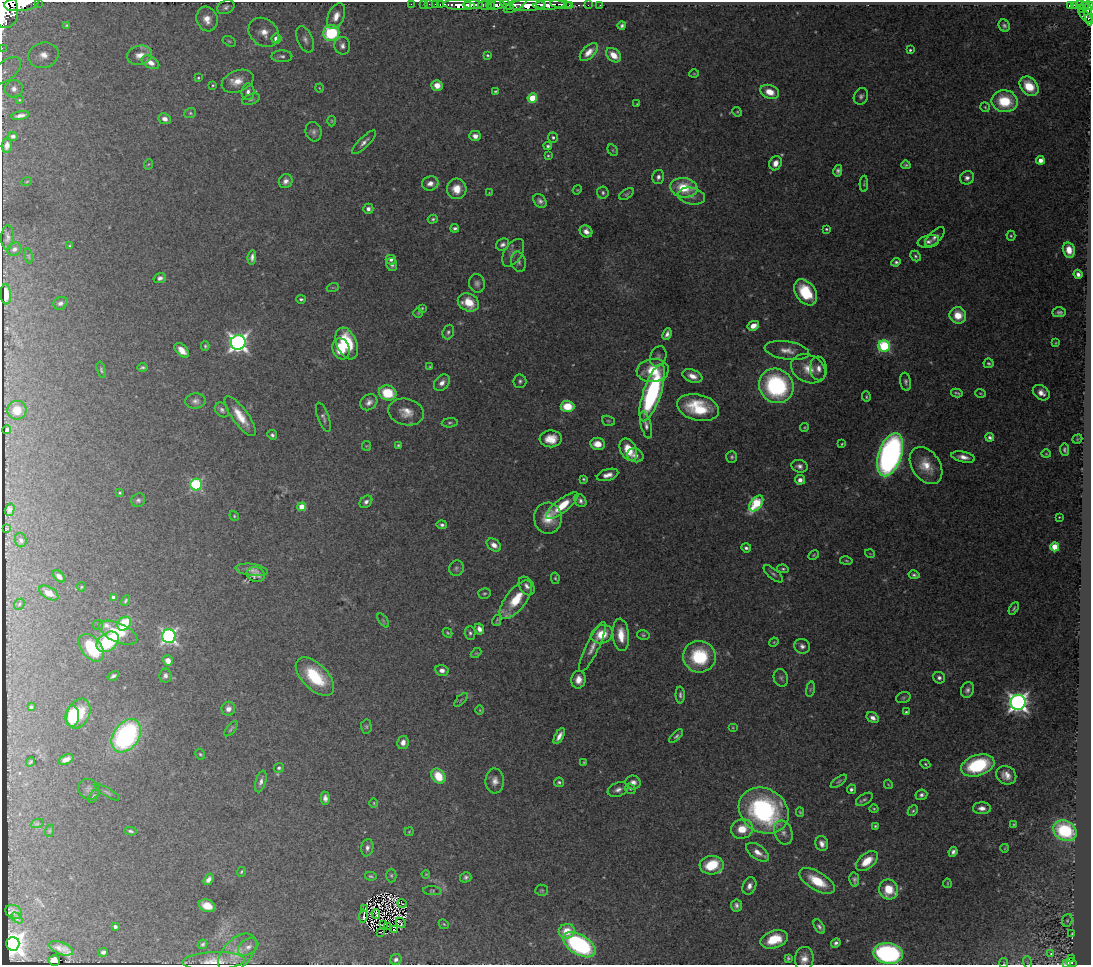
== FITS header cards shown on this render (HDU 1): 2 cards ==
NAXIS1  =                 1089
NAXIS2  =                  963

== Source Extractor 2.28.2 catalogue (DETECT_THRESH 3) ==
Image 1089 x 963 px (HDU 1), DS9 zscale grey, 1 PNG px = 1 image px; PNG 1093 x 967 px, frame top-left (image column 1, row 963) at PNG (2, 2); each listed source drawn as its Kron ellipse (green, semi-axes under 4 px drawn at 4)
Background 3.91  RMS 0.045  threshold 0.136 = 3 sigma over >= 5 px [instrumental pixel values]
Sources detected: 391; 4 with non-positive FLUX_AUTO (blend fragments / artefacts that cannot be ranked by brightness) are neither listed nor drawn; the other 387 listed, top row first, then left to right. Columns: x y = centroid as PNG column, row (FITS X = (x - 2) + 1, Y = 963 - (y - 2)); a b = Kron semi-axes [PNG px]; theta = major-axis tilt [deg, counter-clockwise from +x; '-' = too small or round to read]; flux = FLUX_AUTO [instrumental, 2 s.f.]
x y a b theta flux
38 2 2 2 - 170
21 4 17 7 6 8900
411 4 2 2 - 35
423 4 2 2 - 33
429 4 2 2 - 51
436 4 3 2 - 83
541 4 5 3 - 1600
561 4 11 4 -8 830
440 5 3 2 - 89
459 5 16 5 -4 4800
473 5 10 4 0 4800
485 5 7 4 -1 670
496 5 8 4 12 3200
507 5 7 4 -29 1300
515 5 12 5 29 2000
527 5 17 5 2 10000
549 5 16 4 3 4700
569 5 2 2 - 290
588 5 2 2 - 39
600 5 2 2 - 28
1075 5 4 3 - 430
1080 5 3 2 - 210
467 6 3 3 - 1400
491 6 4 3 - 870
1070 6 4 3 - 270
1085 6 4 3 - 190
1089 6 4 3 - 760
226 7 9 6 24 11
1081 8 3 3 - 130
5 11 17 13 88 18000
1088 12 14 3 -79 570
336 16 13 8 66 32
1086 16 9 4 -47 490
1088 18 3 3 - 210
207 19 12 10 -71 40
67 25 3 2 - 2.7
622 26 4 3 - 7
1004 26 6 5 - 8.3
264 32 16 13 -40 46
331 33 8 8 - 250
276 39 5 5 - 40
305 39 14 7 -67 17
229 41 7 4 -30 5.1
342 46 9 8 - 14
2 48 2 2 - 35
910 50 3 3 - 4.7
589 52 11 6 44 26
43 55 15 12 15 43
140 55 12 9 14 26
488 55 3 2 - 2.7
614 55 8 6 -41 49
282 56 10 6 2 11
150 62 9 6 -28 23
5 71 18 9 38 33
694 74 5 3 - 2.8
198 78 3 3 - 3.2
237 81 16 10 22 39
213 85 4 3 - 3.4
437 85 5 5 - 24
1029 86 11 8 -48 100
319 88 4 3 - 2.3
14 89 9 8 - 21
495 91 3 3 - 3.6
248 92 8 6 83 13
770 92 10 6 -20 42
861 96 8 7 - 10
532 98 5 4 - 130
251 99 9 5 21 7.8
19 100 3 3 - 2.6
1005 101 13 11 -10 150
637 104 3 3 - 2.4
985 107 5 4 - 3.7
737 112 5 4 - 3.7
190 113 6 5 - 4.4
20 116 9 3 11 14
165 119 6 5 - 17
332 121 5 3 - 3.3
314 132 10 7 -73 12
13 136 5 4 - 8.6
475 136 6 5 - 19
553 137 5 5 - 6.9
364 142 16 5 44 15
7 145 7 5 82 16
548 146 4 4 - 6
613 150 6 4 -60 4.5
548 156 3 3 - 3.4
1040 160 4 4 - 24
775 163 7 6 - 24
149 164 5 3 - 2.8
906 165 5 3 - 4.8
838 171 6 4 77 9.7
658 177 7 6 - 11
967 178 7 6 - 14
27 181 5 3 - 3
286 181 7 6 - 15
430 183 8 7 - 20
864 184 8 4 88 4.7
684 188 13 9 -8 120
457 189 10 9 - 46
577 190 5 3 - 3
489 193 3 3 - 1.9
603 193 6 5 - 7
626 194 8 4 31 5.9
691 196 14 8 -11 19
540 201 7 5 -47 12
368 209 5 5 - 12
433 219 5 4 - 5.3
455 228 4 3 - 6.6
826 229 3 3 - 4.3
586 231 7 5 -39 17
1011 236 5 4 - 4.6
7 237 12 6 87 11
935 237 12 6 43 14
928 241 11 6 10 15
503 244 7 5 34 10
70 246 4 3 - 3.7
14 249 7 6 - 11
1069 250 8 6 -78 37
513 253 15 8 57 20
29 256 8 4 -81 3.8
915 256 6 4 -47 5.8
252 257 7 4 84 12
391 260 5 4 - 8.7
519 262 10 7 -78 11
896 262 5 4 - 6.5
392 265 6 5 - 9.6
1078 274 5 4 - 11
160 278 6 5 - 11
477 283 9 8 - 12
333 287 6 4 18 4.3
806 292 14 10 -54 120
6 294 10 5 -86 30
301 299 4 3 - 5.2
468 302 11 8 -24 74
60 303 7 6 - 10
422 308 4 4 - 2.9
1059 312 7 5 2 9.4
418 313 5 5 - 4.2
958 315 8 8 - 60
753 326 6 4 28 31
448 332 7 5 70 7.9
667 334 6 4 68 12
238 342 7 7 - 1600
1056 343 4 3 - 3
347 344 17 10 -68 140
205 346 5 4 - 4.6
884 346 6 5 - 370
341 349 11 8 -72 73
182 350 9 5 -46 30
787 351 22 9 -9 36
658 357 10 8 68 11
989 363 5 5 - 5.5
143 367 5 3 - 5.8
430 367 4 4 - 3.8
808 369 18 13 -27 55
818 369 12 8 -84 22
101 370 8 4 -76 5
653 371 16 11 5 85
692 376 10 6 -21 27
520 381 6 6 - 7.9
906 382 9 5 -80 8.7
442 383 9 6 46 20
776 386 18 16 -47 430
388 393 9 7 -20 110
652 393 30 9 71 460
957 393 6 2 -13 5.2
981 393 5 3 - 3.1
1041 393 9 7 -36 24
866 397 5 4 - 4.3
195 401 10 7 3 14
369 402 9 7 36 16
567 406 7 5 -2 69
698 408 21 13 -14 150
17 410 9 9 - 44
222 410 8 6 -51 9.6
406 412 18 13 -13 42
240 416 24 8 -54 59
323 417 15 5 -70 11
608 421 6 5 - 4.6
450 423 8 4 4 6.1
646 425 14 5 -76 14
804 427 4 3 - 3.3
7 430 4 3 - 5.3
272 435 5 4 - 7.5
990 437 4 4 - 8
551 439 11 8 2 44
1077 439 5 3 - 3.9
597 444 7 6 - 33
842 444 4 3 - 2.9
398 445 3 3 - 3.6
366 446 5 4 - 3
628 450 12 8 -63 72
1064 450 6 4 -83 6.6
1046 454 5 4 - 3.3
635 455 8 6 -21 17
890 455 22 11 72 1500
732 457 6 5 - 6.2
963 457 12 5 -11 23
799 466 8 6 -16 14
926 466 20 14 -55 65
608 475 11 5 15 21
584 479 3 3 - 4.3
800 480 5 4 - 18
196 485 6 6 - 390
120 493 3 3 - 3.7
138 500 7 6 - 8.4
580 501 7 5 -54 11
366 502 7 5 43 11
756 503 9 5 53 300
562 506 20 6 39 81
302 507 4 4 - 60
10 510 6 4 74 10
234 516 5 4 - 4
1059 517 4 3 - 2.6
548 518 15 14 - 60
442 525 5 4 - 7.1
7 529 3 2 - 2.1
21 540 7 6 - 7.8
494 545 8 5 -39 21
1055 547 4 4 - 110
746 548 5 4 - 8.3
870 554 5 3 - 2.3
814 555 6 4 29 3.4
846 561 6 3 -10 3.8
456 568 8 7 - 8.5
783 569 6 4 -8 5.5
252 570 16 6 -8 17
773 574 12 5 -40 9.5
256 575 9 7 -13 16
914 575 5 3 - 6.4
59 576 7 4 -42 14
555 578 6 4 -80 4.5
527 586 10 7 -59 16
81 587 5 4 - 3.5
49 593 10 6 -30 34
484 593 6 5 - 5.1
114 597 4 4 - 14
516 600 23 10 52 100
125 601 6 4 59 5.3
19 604 6 4 48 4.2
1014 608 7 3 60 5.3
383 620 8 4 -55 5
497 621 5 2 - 3.9
124 624 7 6 - 150
98 625 5 5 - 4.5
479 629 6 4 -63 16
118 633 21 9 -24 120
447 633 5 3 - 3.9
470 633 7 5 -87 7.5
602 634 11 9 24 75
621 635 16 8 -84 51
643 635 6 4 -15 4.8
169 636 7 7 - 890
108 642 12 8 38 220
774 642 5 4 - 3.1
802 646 8 7 - 13
592 647 27 6 64 30
91 648 16 9 -52 150
476 653 6 3 43 3.1
699 657 16 16 - 190
168 661 5 5 - 22
442 670 6 5 - 17
165 675 7 6 - 9.9
113 676 6 3 30 8.1
315 677 24 13 -45 160
781 678 9 7 -73 8.7
939 678 6 5 - 10
578 680 9 7 84 29
810 689 8 4 81 5.1
967 690 8 6 66 11
680 695 8 4 -87 8.2
903 698 7 5 18 6.2
461 700 8 3 45 4.4
1018 702 8 7 - 1700
31 707 3 3 - 5.1
228 709 7 6 - 16
480 710 5 3 - 2.6
906 712 4 3 - 4.5
78 714 15 11 65 95
72 716 10 7 86 160
873 718 6 4 -32 14
366 727 7 5 -88 5.7
733 728 5 3 - 2.7
231 729 9 3 50 5.6
126 736 18 12 55 580
559 736 9 4 61 18
676 736 9 4 44 7.3
403 742 7 5 76 22
200 754 6 4 -59 4.1
66 759 8 4 23 19
31 762 5 3 - 3.9
584 762 4 3 - 3.2
925 764 5 4 - 4.1
978 765 17 10 18 260
279 768 5 4 - 6.2
1006 775 10 8 -30 30
438 776 8 6 -54 80
261 781 11 5 74 13
495 781 12 9 -89 23
839 781 9 4 35 5.8
559 782 5 4 - 6.2
633 782 7 7 - 16
888 784 5 3 - 3.1
89 789 11 10 - 14
630 789 6 4 -43 4.5
851 789 5 4 - 8.3
618 790 11 7 21 15
107 792 14 3 -30 6.5
921 795 6 5 - 9.6
93 796 7 4 57 4.6
325 798 6 4 -89 13
864 799 9 5 32 8.3
374 803 4 4 - 3
982 808 9 6 -2 20
874 809 4 3 - 3.6
764 811 26 21 -32 560
913 811 6 4 48 5.1
800 812 5 4 - 4
37 824 7 4 19 4.8
1013 824 4 3 - 2.9
875 826 4 3 - 4.3
742 829 11 9 19 61
49 831 6 4 71 3.7
130 831 6 3 -11 5.8
1065 831 12 9 -29 190
409 832 4 4 - 2.9
783 832 12 9 -68 20
822 843 7 6 - 18
367 848 9 6 80 12
1005 848 4 3 - 2.4
758 852 13 7 -35 27
953 852 5 4 - 10
867 861 13 7 40 63
712 865 12 9 4 110
241 872 5 3 - 3.8
426 874 4 3 - 2.8
391 875 7 5 -90 5.5
371 876 6 4 -11 5
466 877 6 5 - 7.5
209 879 6 4 56 12
854 880 7 5 -80 8.3
817 881 20 9 -31 95
947 883 4 2 - 2.7
749 886 9 6 68 17
889 889 10 9 - 91
542 890 6 5 - 4.8
432 891 9 4 -5 4.7
402 903 5 2 - 0.91
736 905 6 5 - 11
207 906 8 6 -21 43
365 908 3 2 - 4
14 912 9 6 -28 7.3
376 914 5 2 - 5
363 916 7 2 85 8.1
17 918 6 4 -45 4.7
1067 920 6 5 - 4.6
401 923 5 2 - 6.5
383 924 4 2 - 5.6
444 924 6 4 -44 3.8
115 926 4 3 - 9.9
387 927 3 2 - 3.3
819 927 8 4 -59 8.7
394 929 4 3 - 7.4
567 931 8 7 - 59
380 932 2 2 - 2.8
1072 934 3 2 - 2.3
774 939 14 8 18 81
836 943 5 4 - 8.5
13 944 7 6 - 2800
202 944 5 4 - 5.8
579 945 18 9 -32 460
248 947 11 7 32 15
61 948 13 6 -21 24
103 952 5 4 - 8.3
237 953 23 14 46 49
888 953 15 10 -8 650
1051 954 3 2 - 17
788 958 4 3 - 5.2
1072 958 3 2 - 44
396 959 6 5 - 11
804 959 12 9 83 26
54 960 6 5 - 24
214 961 31 9 3 42
1027 962 6 4 -71 4.3
1004 963 5 4 - 3.4
1071 963 5 4 - 230
1067 964 4 3 - 87
At the frame edge (FLAGS 8, measured only in part): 11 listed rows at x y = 38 2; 21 4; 1089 6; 5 11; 2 48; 5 71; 888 953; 804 959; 1004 963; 1071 963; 1067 964
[4 non-positive-flux detections neither listed nor drawn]